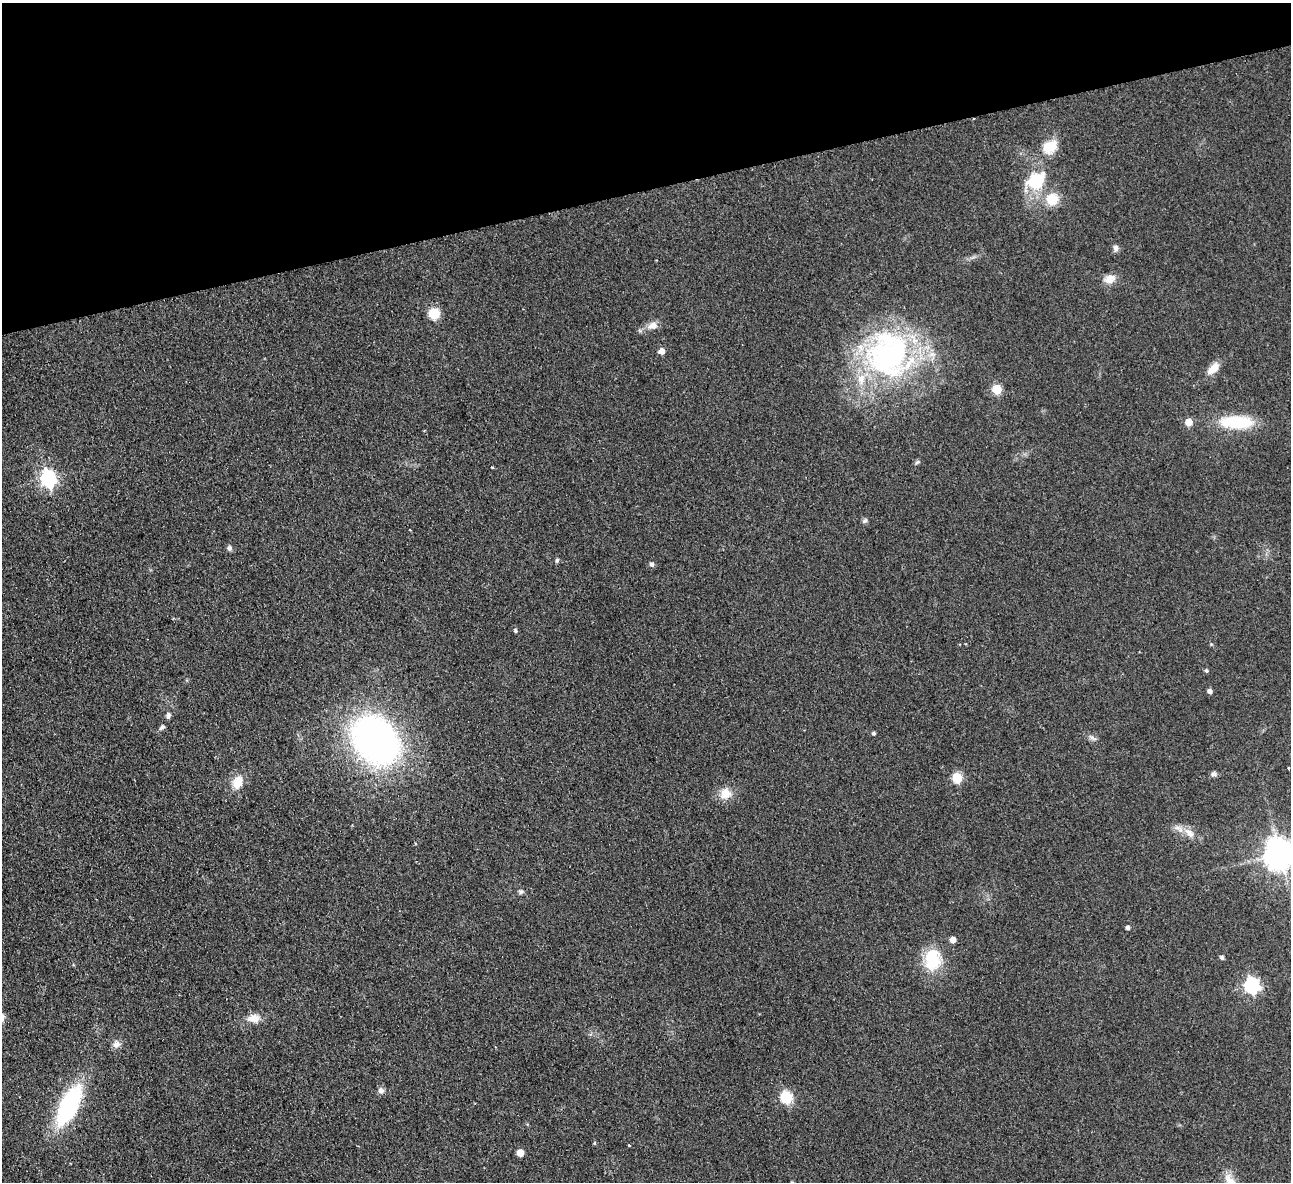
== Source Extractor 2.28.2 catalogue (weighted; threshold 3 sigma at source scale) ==
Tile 3 of 4 x 4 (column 3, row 1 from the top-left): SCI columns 2633-3921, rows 3827-5006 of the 5266 x 5170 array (HDU 1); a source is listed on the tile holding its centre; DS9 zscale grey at full resolution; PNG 1293 x 1184 px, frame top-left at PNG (2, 3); no overlay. Shown black and unused: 16% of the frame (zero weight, under 2 of 3 exposures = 3% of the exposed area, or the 3 px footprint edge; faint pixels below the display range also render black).
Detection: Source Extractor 2.28.2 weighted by HDU 2 'WHT'; one run over the whole footprint, this tile lists its part. Background 0.0851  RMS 0.0094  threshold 0.0421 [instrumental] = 3 sigma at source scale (4.5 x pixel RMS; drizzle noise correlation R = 1.50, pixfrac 1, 0.05/0.05 arcsec/px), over >= 5 px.
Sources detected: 55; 1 inside a brighter object's white glare — not listed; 2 inside a brighter listed object's ellipse — not listed separately; the other 52 listed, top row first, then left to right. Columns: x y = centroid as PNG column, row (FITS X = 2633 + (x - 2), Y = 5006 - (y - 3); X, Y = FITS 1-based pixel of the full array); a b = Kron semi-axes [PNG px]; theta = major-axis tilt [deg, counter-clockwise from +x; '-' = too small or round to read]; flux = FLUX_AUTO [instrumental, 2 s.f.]
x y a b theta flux
973 119 3 2 - 0.79
1050 147 21 15 36 19
1035 181 29 21 37 39
1052 199 16 15 - 19
1116 248 9 7 -85 3.1
1109 279 15 11 16 8.3
434 313 6 6 - 59
653 326 12 9 19 7
661 351 5 5 - 7.4
887 356 68 55 -26 210
1213 368 17 9 45 10
997 389 6 5 - 42
1189 422 6 5 - 13
1236 422 37 14 -1 46
917 462 7 5 23 1.7
492 467 3 3 - 0.98
48 479 7 6 - 300
865 521 9 5 45 1.9
229 548 7 7 - 2.4
557 560 5 5 - 2
652 564 5 5 - 3
515 631 4 4 - 1.7
1211 644 5 4 - 0.98
1206 671 5 5 - 1.6
1210 691 5 4 - 3.5
168 715 9 5 76 2.3
162 727 9 5 40 2.2
874 733 4 4 - 1.5
1092 738 10 4 -34 2.4
376 740 42 33 -48 410
1288 768 3 2 - 1
1214 774 7 6 - 2.6
957 778 6 5 - 56
237 782 17 13 69 14
725 794 12 12 - 13
1189 833 17 9 -42 8.8
1280 854 9 9 - 1600
521 892 6 6 - 1.9
1128 928 4 4 - 2.3
953 940 5 5 - 6.2
1222 957 5 4 - 2.4
933 959 30 22 87 33
1252 985 7 6 - 220
254 1018 15 10 4 10
117 1044 10 9 - 4.8
381 1090 8 7 - 3.9
786 1097 6 6 - 90
69 1105 37 16 64 120
595 1143 5 3 - 0.95
629 1145 3 2 - 2
520 1153 5 5 - 14
1230 1181 24 12 -51 15
Overlapping masked pixels (flux is a lower limit): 1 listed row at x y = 973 119
Isophote crosses this tile's border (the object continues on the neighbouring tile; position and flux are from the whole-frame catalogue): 2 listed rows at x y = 1280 854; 1230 1181